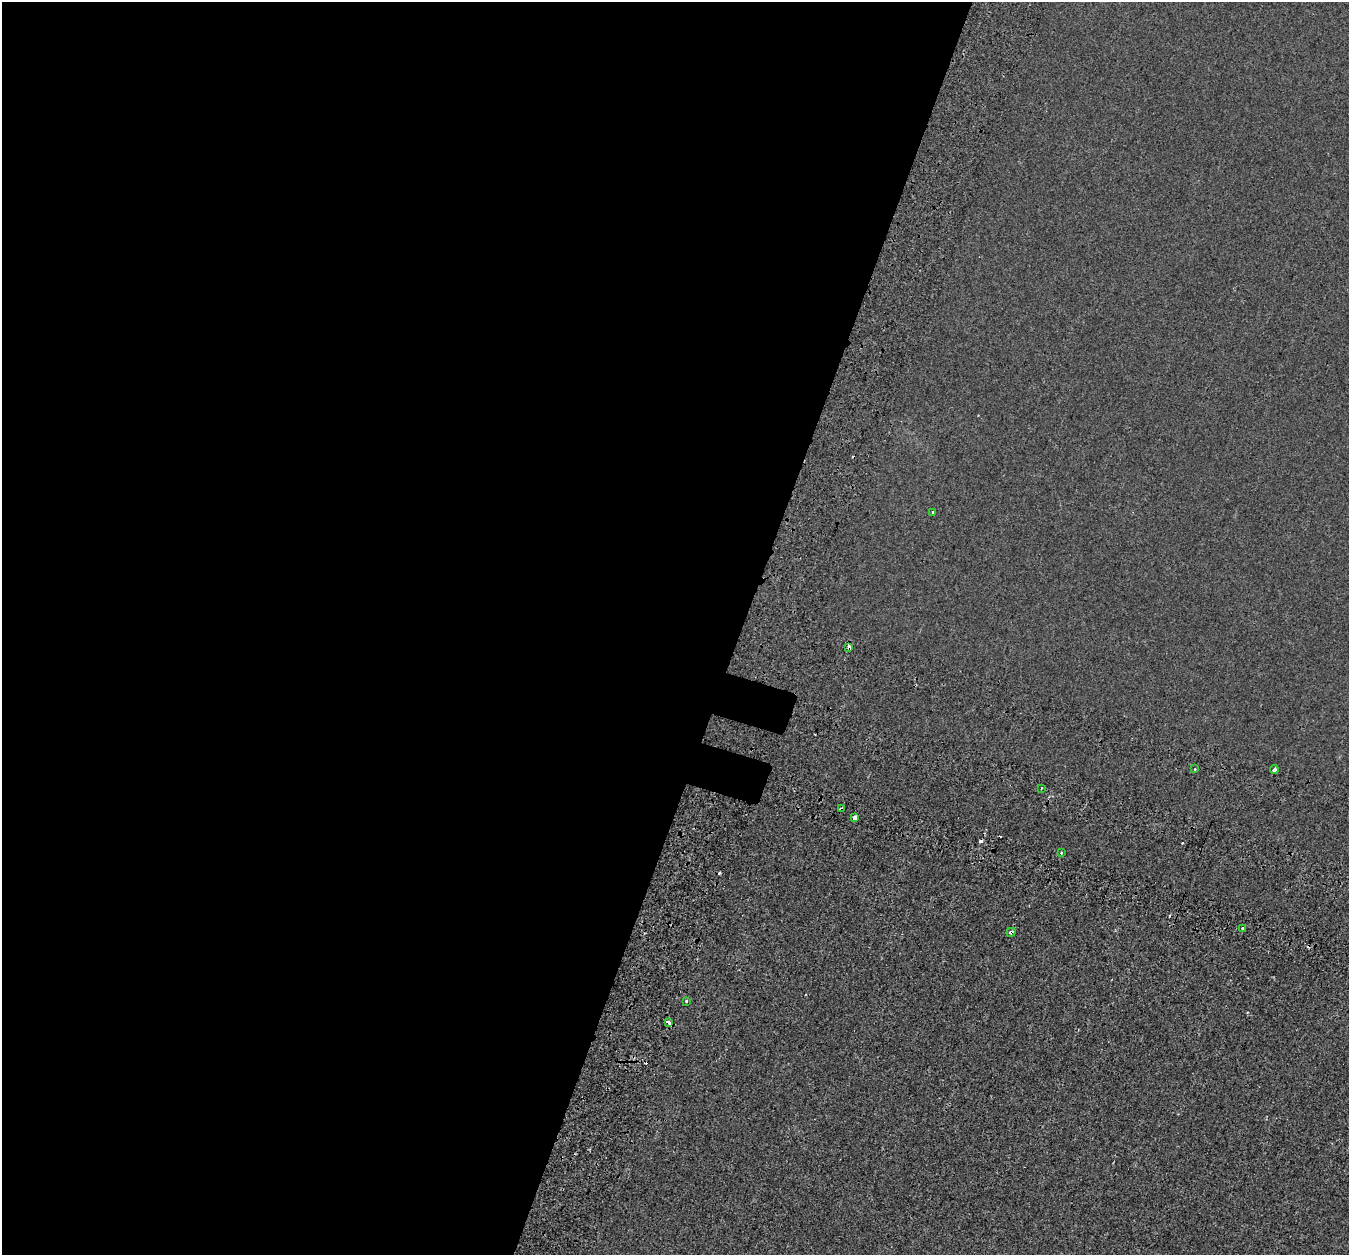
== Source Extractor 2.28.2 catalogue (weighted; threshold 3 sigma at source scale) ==
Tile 5 of 4 x 4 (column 1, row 2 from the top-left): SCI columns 102-1448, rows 2903-4155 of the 5583 x 5743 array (HDU 1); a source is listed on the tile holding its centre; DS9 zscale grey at full resolution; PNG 1351 x 1257 px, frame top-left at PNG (2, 2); each listed source drawn as its Kron ellipse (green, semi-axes under 4 px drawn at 4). Shown black and unused: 55% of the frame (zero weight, under 2 of 3 exposures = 7% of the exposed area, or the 3 px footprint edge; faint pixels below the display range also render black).
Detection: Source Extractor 2.28.2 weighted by HDU 2 'WHT'; one run over the whole footprint, this tile lists its part. Background 2.12e-04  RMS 0.0045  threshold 0.0204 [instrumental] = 3 sigma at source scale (4.5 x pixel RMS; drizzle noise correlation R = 1.50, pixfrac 1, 0.0396/0.0396 arcsec/px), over >= 5 px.
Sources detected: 19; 7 cosmic-ray / hot-pixel residue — neither listed nor drawn; the other 12 listed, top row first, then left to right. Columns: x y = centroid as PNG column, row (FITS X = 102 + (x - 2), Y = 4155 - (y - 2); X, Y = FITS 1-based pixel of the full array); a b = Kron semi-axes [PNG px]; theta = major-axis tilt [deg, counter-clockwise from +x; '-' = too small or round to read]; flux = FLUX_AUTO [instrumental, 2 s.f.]
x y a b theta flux
932 512 3 3 - 0.94
849 647 4 3 - 22
1195 769 3 3 - 1.5
1274 770 4 3 - 6.8
1041 788 3 3 - 0.91
841 809 4 3 - 2.8
855 818 4 4 - 17
1061 853 3 3 - 1.1
1243 928 4 3 - 0.66
1011 932 5 3 - 2.5
686 1001 3 3 - 1.9
668 1022 4 3 - 9.4
Overlapping masked pixels (flux is a lower limit): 4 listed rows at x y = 849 647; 841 809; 1011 932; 668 1022